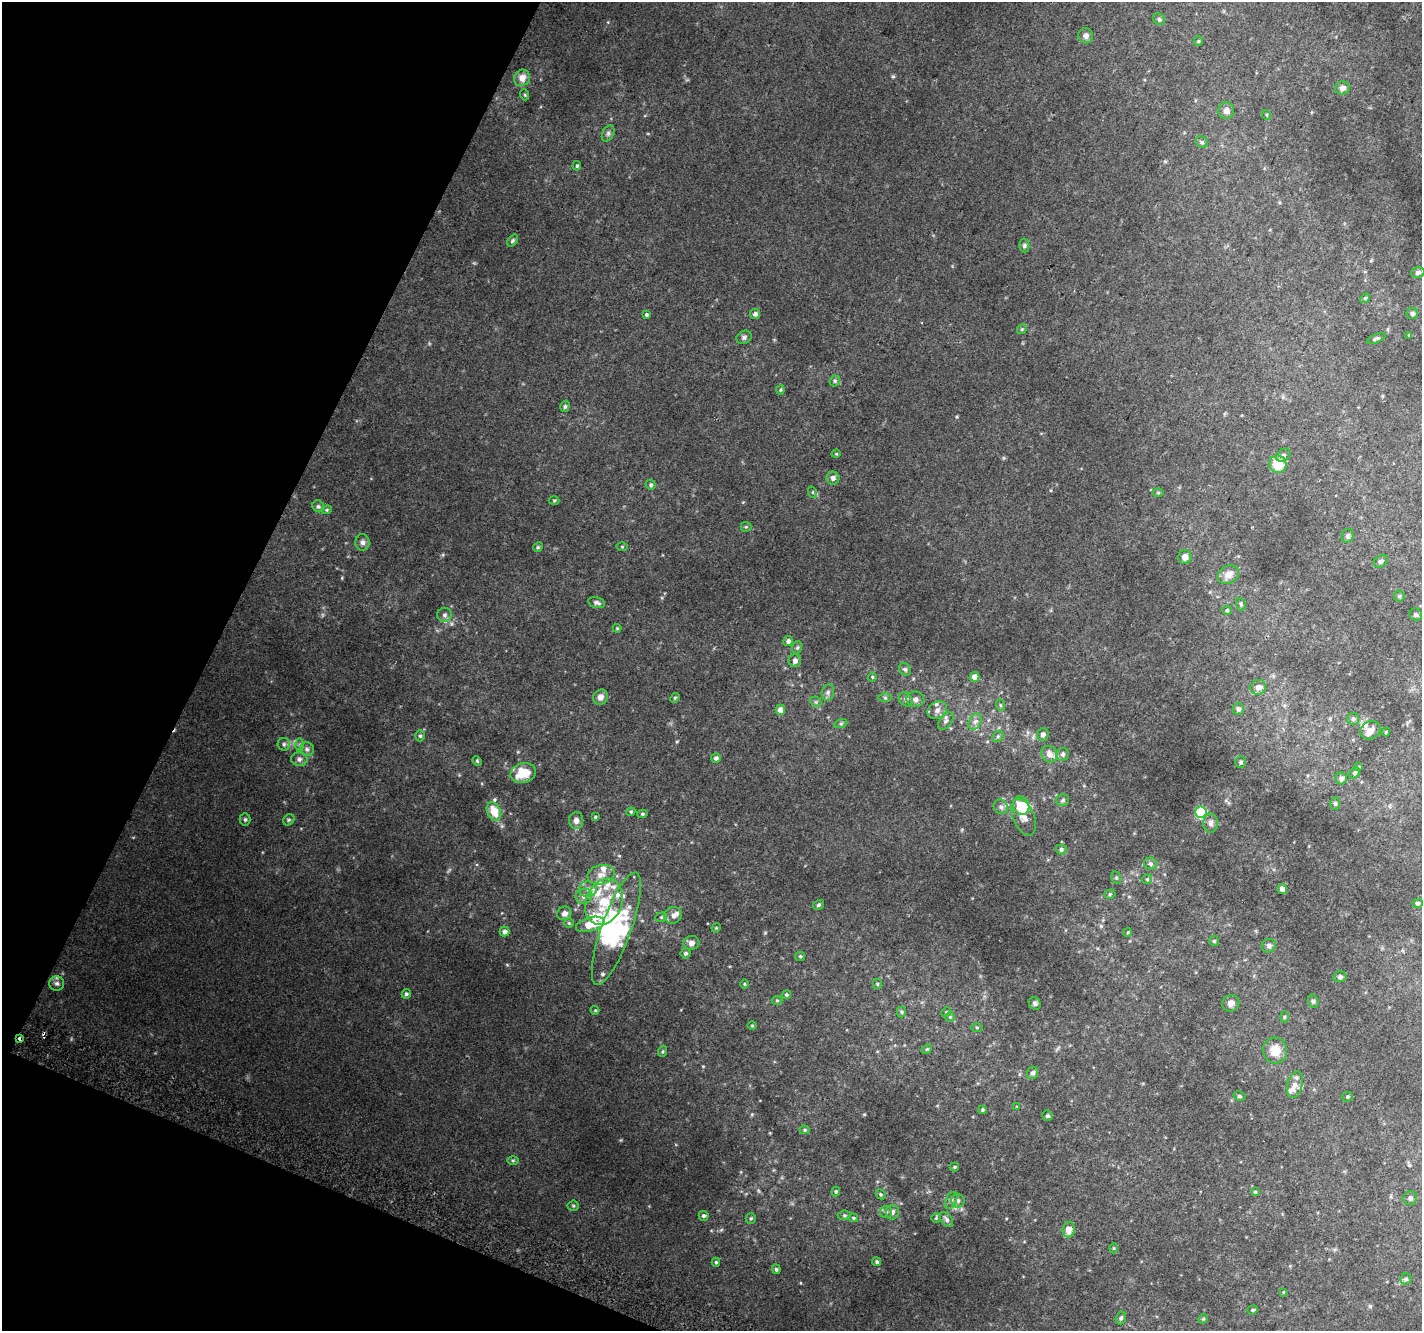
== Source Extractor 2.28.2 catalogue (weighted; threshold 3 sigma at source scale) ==
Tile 9 of 4 x 4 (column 1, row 3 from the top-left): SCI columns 29-1448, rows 1640-2968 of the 5725 x 5871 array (HDU 1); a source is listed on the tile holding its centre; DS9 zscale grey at full resolution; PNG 1424 x 1333 px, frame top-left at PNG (2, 2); each listed source drawn as its Kron ellipse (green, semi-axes under 4 px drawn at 4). Shown black and unused: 20% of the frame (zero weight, under 2 of 3 exposures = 2% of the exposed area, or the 3 px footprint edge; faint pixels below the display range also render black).
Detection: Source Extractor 2.28.2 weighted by HDU 2 'WHT'; one run over the whole footprint, this tile lists its part. Background 0.088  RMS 0.014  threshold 0.0628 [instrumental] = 3 sigma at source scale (4.5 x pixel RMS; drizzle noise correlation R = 1.50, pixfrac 1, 0.0396/0.0396 arcsec/px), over >= 5 px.
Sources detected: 210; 3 inside a brighter object's white glare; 1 cosmic-ray / hot-pixel residue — neither listed nor drawn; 20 inside a brighter listed object's ellipse — not listed separately; the other 186 listed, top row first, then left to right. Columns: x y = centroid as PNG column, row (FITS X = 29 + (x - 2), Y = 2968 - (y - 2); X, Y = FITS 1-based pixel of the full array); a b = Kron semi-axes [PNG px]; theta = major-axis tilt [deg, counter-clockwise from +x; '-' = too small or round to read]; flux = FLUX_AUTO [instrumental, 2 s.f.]
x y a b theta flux
1159 19 7 5 -44 2.5
1086 36 7 7 - 5.7
1198 41 5 4 - 1.4
522 78 8 8 - 12
1342 88 7 6 - 6.7
525 95 5 3 - 1.4
1226 111 8 8 - 5.7
1267 115 5 3 - 1.2
608 133 8 5 64 3.3
1202 142 6 5 - 2.3
577 166 5 4 - 1.6
513 241 6 4 51 1.9
1024 246 7 5 89 2.5
1418 272 6 5 - 4.4
1365 298 5 4 - 1.4
755 314 5 5 - 3.9
1412 314 5 5 - 3.1
646 315 4 4 - 2.1
1022 329 5 4 - 1.7
1409 335 3 3 - 0.92
744 337 8 6 28 3.3
1376 339 10 4 22 2.6
835 381 6 5 - 2
780 390 4 4 - 1.5
565 406 6 4 73 2.2
836 454 5 3 - 1.1
1283 455 7 5 41 3.2
1278 464 9 8 - 31
833 478 6 6 - 5
651 485 5 5 - 2.2
812 492 6 3 -71 1.5
1158 493 6 4 -1 1.5
554 500 5 3 - 1.3
318 506 6 5 - 2.4
327 510 5 4 - 1.7
746 527 5 5 - 1.6
1348 536 7 6 - 3.6
362 542 8 7 - 4.7
538 547 5 4 - 1.6
622 547 5 3 - 1.2
1185 557 7 6 - 6.6
1381 561 8 5 31 3.5
1228 575 11 8 30 11
1399 596 5 5 - 1.9
596 603 9 5 -14 3.4
1241 604 6 5 - 2
1227 610 5 4 - 1.6
444 615 7 7 - 4
1416 615 6 6 - 2.8
617 628 4 4 - 1.4
788 641 5 5 - 3.6
797 647 6 5 - 2.1
795 661 6 6 - 4.6
905 669 6 5 - 2.7
872 677 4 4 - 1.2
975 677 5 5 - 9.4
1258 687 8 7 - 5.9
828 692 8 6 76 3.8
600 697 8 7 - 6.9
675 698 5 4 - 1.5
885 698 6 4 -1 2
906 699 8 6 -46 3.4
915 699 9 7 -8 6.1
816 702 6 4 -44 2
1000 705 6 4 -71 1.7
1238 709 6 5 - 3.7
780 710 5 5 - 12
937 710 10 8 33 7.2
1353 719 6 6 - 2.9
946 721 10 6 53 4.4
975 722 9 6 62 5
841 723 6 4 19 1.8
1370 730 10 9 - 8.7
1386 732 4 4 - 1.4
1043 734 6 5 - 4.9
420 736 5 5 - 2.3
998 736 6 4 46 2.3
284 744 6 6 - 3.3
300 745 7 4 90 2.5
307 749 7 7 - 4
1049 754 9 8 - 9.5
1063 754 7 6 - 3.4
716 758 5 5 - 3.8
299 759 8 7 - 4.8
477 761 5 4 - 1.5
1241 762 6 5 - 2.9
1359 767 4 3 - 1.2
523 773 13 9 15 30
1355 773 6 4 45 2.5
1341 779 6 5 - 5.1
1063 800 6 5 - 2.5
1335 803 6 5 - 2.2
1021 806 9 8 - 33
1001 807 7 6 - 4
494 811 9 6 -64 25
631 812 4 4 - 1.6
1201 812 6 5 - 100
642 814 5 4 - 2
595 817 4 3 - 1.3
1024 817 19 10 -68 12
245 819 6 5 - 2.3
289 820 6 5 - 2.1
576 820 8 7 - 6.4
1211 823 9 7 -90 5.5
1061 849 5 5 - 3
1150 864 6 6 - 3.1
601 875 14 9 13 11
1116 878 6 5 - 2.1
1147 879 5 5 - 1.5
588 889 9 8 - 6.6
1282 889 5 4 - 7.5
1110 894 6 4 17 2
584 896 8 7 - 6.3
604 902 24 18 68 45
1418 903 5 5 - 3.5
818 905 6 4 32 2.2
564 913 7 6 - 6.4
673 915 9 8 - 6.4
661 917 6 4 22 2
569 923 4 4 - 1.5
590 924 14 7 15 22
716 928 5 4 - 1.3
616 929 59 15 70 90
504 932 5 5 - 4.6
1128 932 4 3 - 1.3
1214 941 5 5 - 1.9
691 943 8 7 - 6.2
1269 946 7 6 - 4.1
685 953 5 5 - 2.6
800 956 5 4 - 1.7
1340 977 6 5 - 3.1
57 983 7 7 - 4.1
744 984 5 3 - 1.2
877 984 5 4 - 1.7
406 994 5 4 - 2.8
786 995 4 4 - 2.1
777 1000 5 3 - 1.2
1313 1001 7 5 -75 2.4
1035 1003 7 5 -56 2.8
1231 1003 9 8 - 7.1
595 1010 4 4 - 1.3
901 1012 5 4 - 1.8
946 1012 5 4 - 1.4
950 1017 5 4 - 1.5
1284 1017 6 4 89 1.6
752 1026 5 3 - 1.3
977 1027 6 4 0 1.3
20 1039 4 3 - 9.7
927 1049 5 4 - 1.7
1275 1050 13 12 - 18
663 1051 5 3 - 1.6
1033 1073 6 5 - 3.3
1295 1085 13 7 75 8.2
1239 1096 6 4 -15 2
1347 1097 5 5 - 1.7
1017 1107 4 2 - 1.1
982 1110 4 4 - 1.6
1048 1116 5 5 - 2.2
805 1130 5 4 - 2
513 1160 6 4 0 1.6
954 1167 5 3 - 2
836 1192 5 3 - 1.6
1255 1192 4 4 - 1.9
881 1194 5 4 - 1.8
1410 1198 7 7 - 3.4
951 1200 9 5 63 3.6
958 1201 7 6 - 3.9
573 1206 5 5 - 1.7
886 1212 6 6 - 2.7
892 1212 7 6 - 4.1
844 1215 6 5 - 2.1
704 1216 5 5 - 2.8
751 1218 5 5 - 2
853 1218 5 4 - 1.6
936 1218 4 4 - 1.4
946 1219 8 5 -53 3.8
1069 1229 8 6 84 10
1114 1248 5 3 - 1.3
716 1262 4 4 - 1.9
877 1262 4 4 - 2
776 1269 5 4 - 2.2
1406 1279 5 5 - 2.1
1283 1292 4 4 - 1.2
1253 1310 5 4 - 1.8
1121 1318 6 5 - 2.7
1203 1319 5 4 - 1.4
Overlapping masked pixels (flux is a lower limit): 1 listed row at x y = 20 1039
Unlisted compact peaks at least as high as the median listed source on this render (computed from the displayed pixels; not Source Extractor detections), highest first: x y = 893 76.